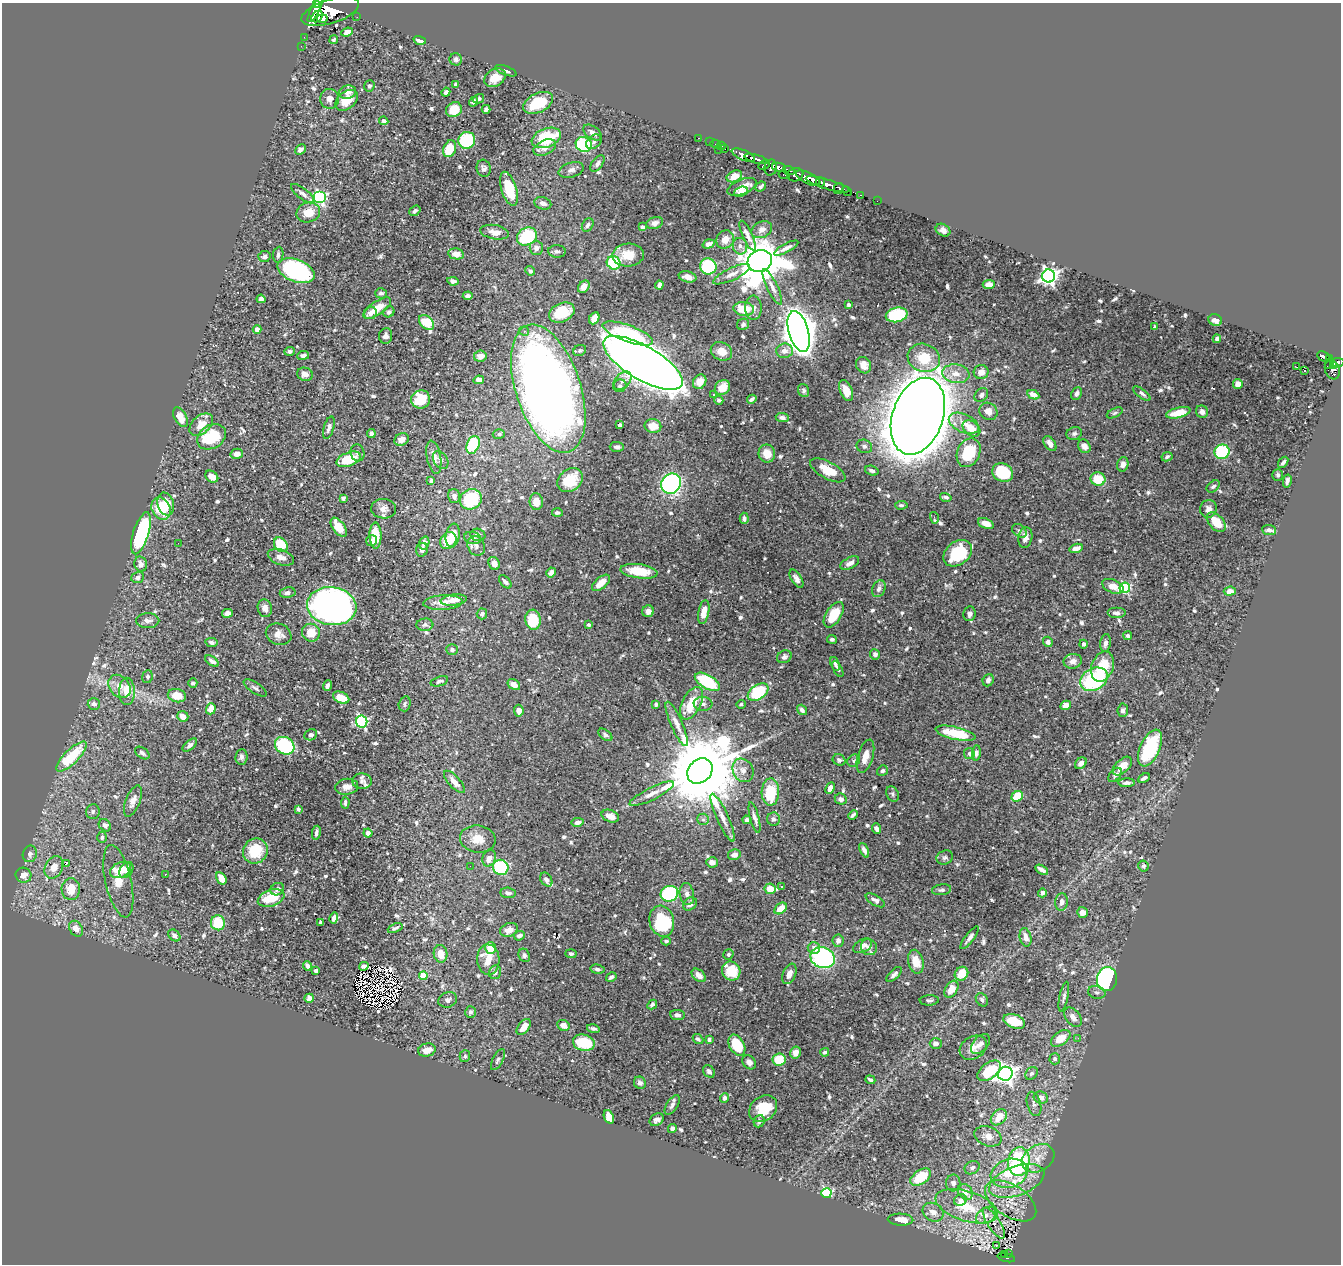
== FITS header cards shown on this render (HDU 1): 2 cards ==
NAXIS1  =                 1339
NAXIS2  =                 1262

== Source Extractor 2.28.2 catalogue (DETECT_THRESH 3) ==
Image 1339 x 1262 px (HDU 1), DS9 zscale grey, 1 PNG px = 1 image px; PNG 1343 x 1266 px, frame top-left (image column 1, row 1262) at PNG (2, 3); each listed source drawn as its Kron ellipse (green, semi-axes under 4 px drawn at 4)
Background 0.621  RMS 0.011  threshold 0.0315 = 3 sigma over >= 5 px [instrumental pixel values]
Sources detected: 741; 7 with non-positive FLUX_AUTO (blend fragments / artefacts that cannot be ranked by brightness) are neither listed nor drawn; of the other 734, the 500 brightest by FLUX_AUTO listed and drawn (234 fainter detections omitted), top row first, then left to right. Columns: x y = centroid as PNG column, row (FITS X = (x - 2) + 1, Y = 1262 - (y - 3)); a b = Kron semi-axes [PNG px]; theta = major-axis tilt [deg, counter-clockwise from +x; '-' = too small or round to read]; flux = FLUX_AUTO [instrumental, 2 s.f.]
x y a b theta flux
316 4 3 3 - 1300
315 10 14 4 62 1700
330 11 30 12 17 3300
317 17 6 5 - 500
357 17 2 2 - 4.5
322 19 5 3 - 410
347 32 6 4 22 4.1
304 37 2 2 - 3.2
334 40 4 3 - 1.5
420 40 6 4 -17 4.5
301 46 2 2 - 3.9
456 59 6 6 - 2
506 71 11 4 -20 1.9
495 78 11 8 32 9.7
456 84 3 3 - 2
369 86 6 5 - 1.7
348 92 8 6 11 4.3
446 92 4 4 - 2.4
330 99 10 9 - 5.5
478 99 6 4 16 1.6
347 100 13 8 37 14
473 102 5 3 - 2.4
538 103 16 9 25 24
486 109 4 4 - 2
454 110 8 7 - 16
384 121 5 4 - 1.9
592 133 10 6 -36 4.3
546 138 15 9 21 42
699 138 3 2 - 13
467 140 8 8 - 59
594 142 8 6 39 2.4
709 142 2 2 - 5.8
584 144 8 7 - 49
715 144 5 2 - 16
721 146 4 3 - 22
545 148 12 7 25 5.9
725 148 4 3 - 20
300 149 6 4 42 3.2
450 149 9 6 68 23
718 149 3 2 - 35
743 155 12 5 -24 910
756 159 12 4 -15 800
597 163 9 5 52 2.7
764 165 6 3 28 170
779 167 7 4 -13 380
484 168 8 7 - 2.5
771 168 8 6 77 340
571 170 13 7 17 3.3
789 170 6 3 -19 230
784 175 5 3 - 76
795 175 8 6 15 650
734 176 8 5 23 8.3
808 178 13 5 -26 1800
821 182 4 3 - 290
828 184 23 5 -16 880
761 186 6 3 42 1.8
742 187 15 7 21 8.3
839 188 6 5 - 150
509 189 18 7 -73 30
847 191 5 3 - 92
741 192 7 5 19 2.7
303 194 14 5 -38 3
860 195 3 2 - 8
319 197 6 6 - 130
877 201 2 2 - 3.7
543 203 8 6 -16 4
415 211 6 4 38 2
308 212 12 10 16 12
655 223 8 6 18 2.6
588 225 7 5 57 1.9
642 227 4 3 - 2
762 230 11 8 26 4.3
943 230 8 6 -32 3.4
495 232 14 7 -10 5.8
747 235 16 5 -65 3.7
527 236 10 8 28 45
725 240 9 8 - 7
708 244 6 4 19 3.9
740 246 8 7 - 3.1
536 248 7 6 - 4.5
786 248 13 4 28 3.1
557 251 9 6 -3 2
456 254 8 5 -12 6.6
278 255 8 5 83 2.2
628 255 16 11 3 14
264 256 6 5 - 2.6
760 261 12 11 - 3200
614 263 7 6 - 50
708 266 8 8 - 50
296 271 19 11 -20 110
530 271 5 4 - 1.9
732 274 20 6 25 5.7
1048 276 6 6 - 300
688 277 9 5 -14 5.2
453 281 5 4 - 2.7
989 284 6 4 4 4.1
659 285 4 4 - 2.5
584 287 7 5 50 5.9
772 287 19 5 -64 4.5
381 293 6 5 - 1.9
468 296 5 4 - 3.2
261 299 4 4 - 2
848 305 3 3 - 1.7
377 308 16 6 34 13
753 308 12 8 -87 3.9
744 309 10 7 -7 16
389 312 6 5 - 1.7
370 313 6 6 - 4.4
562 313 13 9 24 25
897 315 11 7 12 49
594 318 6 4 61 9.4
1215 320 7 5 -26 3.4
427 323 9 6 -47 28
743 324 6 5 - 1.7
1155 327 4 3 - 1.8
257 329 4 4 - 5.6
524 331 5 4 - 1.8
799 331 21 10 -74 1300
628 333 27 8 -20 59
386 336 8 6 83 3.3
1217 339 4 4 - 2.2
580 350 6 5 - 1.6
289 351 5 4 - 1.6
721 351 11 9 -27 8.2
784 351 8 7 - 4.4
303 355 6 4 8 2.1
480 356 6 5 - 5.1
1324 357 7 4 -28 130
924 358 16 14 -19 21
1329 359 4 3 - 77
643 363 45 17 -30 1900
1329 363 6 3 64 59
1338 363 7 4 9 270
863 365 8 7 - 5.5
1296 366 4 2 - 6.2
1333 366 4 2 - 97
1332 370 10 7 -70 260
1304 371 3 2 - 1.6
981 372 7 7 - 5.4
305 374 8 6 -20 5
956 374 13 9 -8 8.2
479 380 5 4 - 3.2
622 381 11 7 47 3.3
700 382 7 6 - 6.5
1238 384 5 4 - 7.2
620 386 7 6 - 1.6
722 387 8 7 - 6.6
548 389 67 32 -72 750
803 390 6 5 - 1.6
846 390 11 6 -68 7.8
1077 393 7 5 63 2.5
1142 393 10 4 -38 2.4
713 395 3 3 - 2
981 395 8 6 51 2.1
1033 395 6 4 -27 4.2
421 399 9 9 - 19
752 399 5 3 - 1.9
719 400 4 3 - 1.6
988 411 9 8 - 5.1
1202 412 6 6 - 2.7
1115 413 8 4 25 1.5
1178 413 12 5 14 15
918 416 40 25 71 3800
180 417 11 6 -62 11
782 418 6 4 -5 2.5
964 423 16 9 -26 7.9
201 425 14 9 42 9.3
620 425 4 3 - 1.8
653 426 8 7 - 11
329 428 11 5 73 3.1
971 428 10 7 -39 9.1
371 433 4 3 - 1.8
1074 433 8 6 17 1.9
499 434 6 5 - 1.5
211 437 15 11 31 33
402 440 7 6 - 4.9
1050 444 8 5 -53 4.7
473 445 9 6 65 38
864 446 8 6 -23 2.5
1084 446 7 5 -57 4.5
617 447 7 5 -2 2.2
1222 452 7 7 - 67
357 453 8 7 - 2.1
969 453 15 11 65 31
237 454 6 5 - 5
767 454 9 8 - 9.9
434 457 17 7 -79 6.7
1167 457 6 4 27 1.9
349 459 13 6 20 21
441 460 10 7 -58 3.3
1283 462 6 3 53 2
1123 464 7 5 76 3.5
828 470 19 8 -29 14
872 471 7 4 -19 2.5
1003 472 11 9 -26 35
1278 475 6 5 - 1.8
212 477 7 5 -36 7.9
1098 479 7 6 - 16
570 480 14 10 38 19
431 481 4 3 - 1.7
1287 481 7 4 79 2.3
671 484 11 9 49 140
1213 486 7 5 39 1.7
454 496 7 6 - 3.4
946 497 6 4 -16 1.8
343 498 4 4 - 2
471 499 11 10 - 42
536 502 8 6 -85 8.1
166 504 11 8 -73 13
901 505 6 4 6 1.5
161 509 11 9 -63 22
384 509 12 10 -1 4.9
1208 509 9 8 - 4.1
557 513 5 4 - 1.7
744 518 5 4 - 2.1
934 518 6 3 -75 1.8
1216 522 11 7 -47 14
986 524 8 5 -22 5.7
339 527 11 6 -54 12
1269 530 7 5 -5 2.5
1019 531 8 6 -37 1.9
141 533 22 7 72 92
453 535 12 7 80 12
478 535 7 6 - 3.7
375 536 13 6 -88 18
473 538 9 6 -14 2.9
1025 538 10 7 81 4.2
372 541 6 5 - 2.3
448 541 9 7 52 15
178 543 2 2 - 2.6
424 543 6 5 - 4.1
281 545 8 6 -52 22
476 546 10 8 -63 3
1076 548 7 4 16 5.4
422 550 7 6 - 2.5
958 553 16 11 38 40
281 557 14 7 -20 5
494 563 7 5 -63 5.3
850 563 10 5 27 3.8
141 564 8 6 -78 4.2
639 571 18 7 -7 19
551 572 5 4 - 3.3
138 577 6 5 - 2.6
796 579 10 5 -58 3.2
505 582 8 4 -47 2.3
601 583 11 5 40 9.2
1113 586 11 6 -24 7.2
1125 588 5 5 - 68
879 589 9 6 68 2.6
1230 591 6 4 5 5.1
288 593 8 5 10 2.5
454 600 13 5 7 6.2
443 603 20 7 3 7.9
332 606 25 19 -8 390
265 608 9 7 -74 4.5
648 611 6 5 - 3.6
704 612 12 5 78 9.3
227 613 5 4 - 2.9
1116 613 9 5 0 2.7
482 614 5 5 - 2.5
970 614 7 6 - 2.8
834 615 14 7 58 22
533 620 10 8 -85 27
148 621 11 7 0 3.4
425 625 8 6 4 2.1
589 625 3 3 - 1.5
311 633 9 8 - 12
279 634 13 10 -23 5.9
1128 636 4 4 - 2.2
832 639 5 4 - 1.5
211 642 6 4 -11 1.9
1048 642 5 4 - 3.2
1105 643 9 5 82 3.4
1084 644 4 4 - 2.2
452 649 6 5 - 1.9
875 654 5 5 - 2.5
784 657 7 6 - 2.3
212 661 8 4 -35 2.7
1073 661 9 7 11 4.6
835 664 7 4 -66 1.7
1102 666 16 10 68 22
838 669 9 4 -63 1.6
147 677 6 5 - 1.8
1094 679 14 11 29 68
988 680 6 5 - 2.9
439 681 9 4 17 1.8
707 682 14 7 -30 41
193 683 4 4 - 1.7
514 685 7 5 -32 6.1
120 686 13 10 -48 7.4
327 686 5 3 - 2.2
255 688 13 5 -33 2.2
127 691 14 8 -89 15
758 692 11 7 34 42
177 696 9 6 -14 12
341 698 8 5 -23 10
691 703 17 9 63 21
94 704 6 5 - 3.4
405 704 7 6 - 1.8
703 704 9 7 -6 2.9
741 704 5 4 - 1.5
656 705 4 3 - 1.5
1066 705 5 4 - 6
211 709 5 5 - 7.9
802 710 5 4 - 2.5
1123 710 7 5 84 2.3
519 711 6 4 -83 5.3
183 716 6 5 - 5.7
362 722 6 5 - 110
677 724 24 6 -66 5.8
956 733 20 6 -13 29
311 735 6 5 - 2.7
605 735 8 5 -37 1.6
190 745 8 4 39 2.8
285 746 10 8 -30 63
1150 748 20 9 66 50
142 753 8 5 -36 2.1
969 753 5 5 - 1.6
976 753 7 4 82 2.2
72 756 20 7 45 35
865 756 17 7 73 7.4
241 757 8 6 84 2.4
839 760 6 5 - 2.1
854 761 7 5 40 1.6
1081 763 6 5 - 3.7
1122 766 12 6 42 10
743 770 12 10 -60 5.9
700 771 14 11 44 12000
882 771 6 5 - 1.9
1115 775 8 5 51 2.5
1144 778 6 3 27 2.2
362 781 10 7 -3 2.3
454 782 14 5 -48 5.3
1126 783 8 4 3 2.6
347 787 11 8 7 5.2
830 788 6 4 64 4.8
770 792 13 8 88 26
652 794 24 6 27 6.7
892 794 8 6 -66 1.7
1017 796 6 5 - 22
841 799 6 5 - 2.9
133 801 16 7 68 5.7
345 803 6 3 87 1.5
298 809 4 3 - 1.6
93 812 7 7 - 2.1
853 815 5 3 - 1.7
610 816 9 6 -21 5.6
723 818 26 6 -66 7.3
754 818 16 4 -75 3.4
703 819 6 5 - 1.6
774 819 6 6 - 2.4
747 820 4 3 - 1.9
578 822 6 4 10 2.8
105 825 7 5 -45 2.5
876 829 5 3 - 2.6
316 833 7 3 81 2.2
368 833 4 4 - 4.1
102 837 6 5 - 1.7
478 839 18 13 -7 9.8
864 850 8 4 -65 3
255 851 13 12 - 25
30 854 8 7 - 2.3
734 855 6 5 - 4.7
489 858 8 6 66 5
945 858 8 6 24 1.9
712 862 6 5 - 4.5
66 864 4 3 - 6.9
470 866 2 2 - 2
1143 866 5 5 - 1.7
54 867 12 8 64 7.9
501 867 8 7 - 69
121 870 11 7 23 9.7
126 870 9 6 55 7.3
1042 870 7 3 -30 3.5
165 874 3 2 - 1.6
23 875 8 7 - 7.1
221 878 7 4 -56 9.2
546 880 7 5 -57 2.8
118 881 37 13 -77 14
782 887 3 3 - 1.8
71 889 11 9 -87 13
277 889 7 5 36 2.7
770 889 5 5 - 11
942 890 9 5 8 2.2
508 893 8 5 -7 2.9
1042 893 4 3 - 4.7
669 894 9 7 20 73
687 894 11 7 -80 3.6
271 898 14 8 19 20
875 900 11 5 -30 2.7
1061 902 9 6 84 3.5
690 904 7 5 40 4.3
781 908 7 5 40 9.8
1082 912 5 5 - 5.3
334 918 5 4 - 3.8
662 921 15 12 -76 52
320 922 4 3 - 1.7
218 923 7 7 - 24
395 928 8 4 21 1.6
76 929 8 6 -55 5.6
509 930 9 6 21 5.9
174 935 7 5 -43 3
519 936 5 4 - 2.8
1026 937 9 6 -77 4.5
970 938 14 4 53 3.1
666 941 4 4 - 2.1
838 941 6 5 - 3
863 946 10 6 29 4.5
869 947 8 8 - 2.8
491 948 6 5 - 16
814 948 6 6 - 3.3
441 954 9 6 -80 8
571 954 5 4 - 1.7
524 955 7 5 -64 1.7
728 955 5 5 - 1.6
823 958 12 10 -21 110
488 960 15 11 -85 14
916 962 12 7 -77 13
307 966 5 4 - 3
364 966 5 4 - 2.2
597 969 7 4 -9 1.8
316 970 4 3 - 1.9
731 971 10 9 - 19
495 972 7 6 - 2.6
789 974 11 6 67 5
894 974 9 4 44 2.3
961 974 7 6 - 13
699 975 8 5 -42 5.2
423 976 4 4 - 23
611 977 6 3 32 1.8
1107 979 12 10 81 130
951 989 9 6 58 9.4
1097 992 9 6 -13 2.1
1064 997 15 4 79 2.5
309 998 4 4 - 3
448 1000 9 7 21 3
929 1000 9 5 2 2
982 1000 7 5 -55 1.9
652 1004 5 4 - 2
470 1012 6 5 - 1.8
677 1015 7 5 -6 2.5
1073 1017 11 7 -53 4.1
1014 1021 11 6 -21 13
563 1025 6 5 - 4.4
524 1027 9 5 53 8.2
593 1029 6 3 -13 1.7
1061 1038 11 6 36 12
1078 1038 2 2 - 1.9
698 1039 6 4 -42 1.7
709 1039 4 3 - 1.6
584 1043 11 8 -14 25
936 1043 6 5 - 3.8
980 1044 12 7 48 3.5
737 1045 11 7 -60 25
973 1048 14 11 31 7
427 1050 9 6 13 7.5
825 1052 4 4 - 1.9
796 1053 6 5 - 5.2
465 1056 6 5 - 1.5
1055 1059 5 5 - 2
498 1060 11 5 62 2.1
779 1060 6 6 - 18
749 1062 8 6 -47 3.2
709 1071 7 5 -51 2.2
989 1071 13 8 37 33
1032 1073 7 5 43 1.8
1005 1074 7 7 - 360
870 1080 5 3 - 1.8
640 1083 6 5 - 2.6
724 1098 5 4 - 2.9
1041 1098 7 6 - 3.6
1034 1104 12 7 -74 2.7
672 1105 11 5 57 2.7
763 1108 15 12 42 24
609 1117 7 4 -69 12
999 1117 9 6 45 13
657 1120 8 6 35 3.3
759 1121 6 5 - 2.2
672 1129 4 4 - 2.4
988 1136 14 9 -20 7.1
1038 1158 17 13 32 9.4
1019 1161 14 10 84 94
972 1168 8 6 32 2.7
1009 1173 19 14 18 21
921 1177 11 7 34 25
1017 1181 29 14 21 21
953 1183 8 7 - 3
965 1192 8 7 - 3.1
826 1193 5 5 - 79
960 1200 6 5 - 2.2
1011 1201 28 16 -33 11
967 1206 32 15 -18 25
933 1212 11 8 -31 5.7
986 1215 11 7 33 5.1
900 1220 13 6 -2 9.9
994 1223 18 6 -57 4.8
996 1246 3 2 - 1.9
1009 1253 2 2 - 4.6
1005 1254 4 2 - 9.6
1006 1258 9 3 -15 62
At the frame edge (FLAGS 8, measured only in part): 1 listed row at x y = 316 4
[234 fainter detections neither listed nor drawn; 7 non-positive-flux detections neither listed nor drawn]